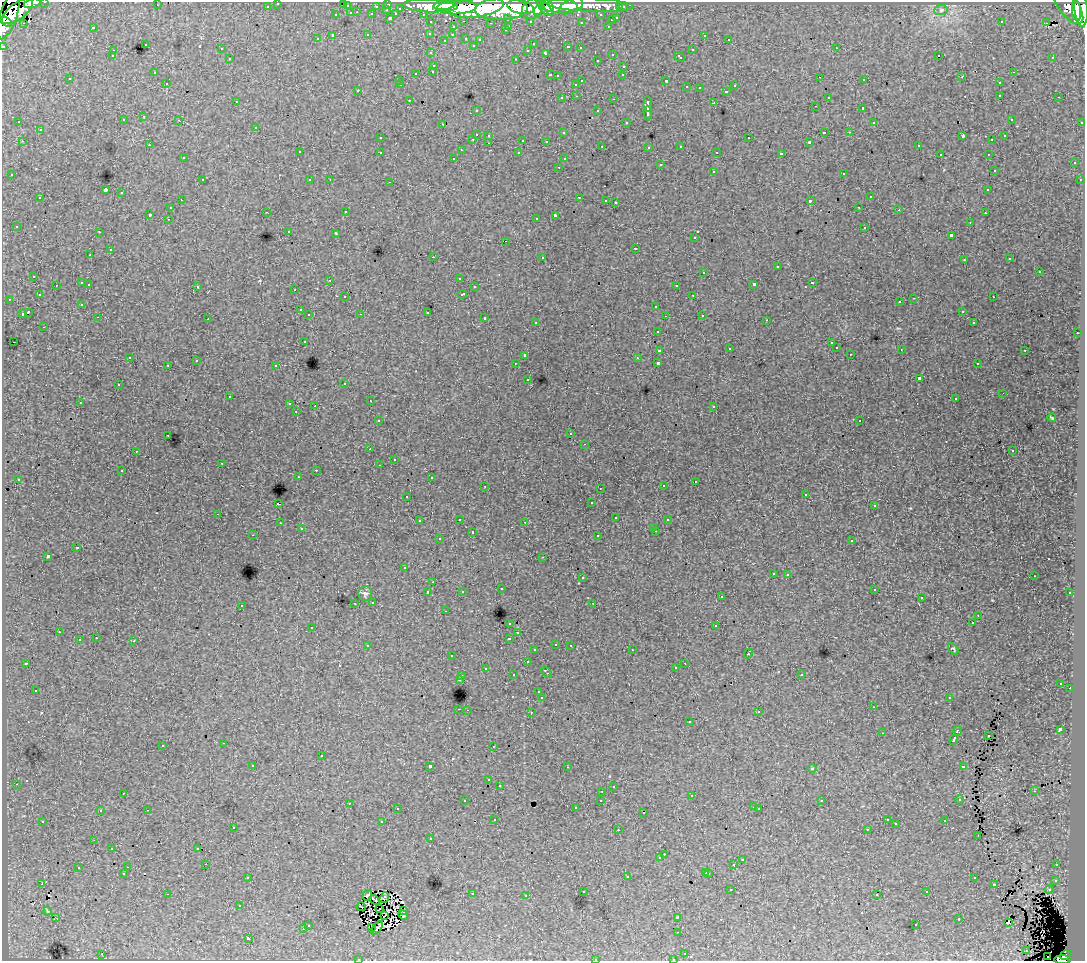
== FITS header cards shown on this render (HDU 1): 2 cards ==
NAXIS1  =                 1083
NAXIS2  =                  959

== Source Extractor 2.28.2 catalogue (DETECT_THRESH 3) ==
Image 1083 x 959 px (HDU 1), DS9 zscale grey, 1 PNG px = 1 image px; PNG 1087 x 963 px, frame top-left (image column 1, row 959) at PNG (2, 2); each listed source drawn as its Kron ellipse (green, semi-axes under 4 px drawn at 4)
Background 41.6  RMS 0.57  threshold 1.7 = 3 sigma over >= 5 px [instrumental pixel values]
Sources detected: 509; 1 with non-positive FLUX_AUTO (blend fragments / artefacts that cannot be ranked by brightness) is neither listed nor drawn; of the other 508, the 500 brightest by FLUX_AUTO listed and drawn (8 fainter detections omitted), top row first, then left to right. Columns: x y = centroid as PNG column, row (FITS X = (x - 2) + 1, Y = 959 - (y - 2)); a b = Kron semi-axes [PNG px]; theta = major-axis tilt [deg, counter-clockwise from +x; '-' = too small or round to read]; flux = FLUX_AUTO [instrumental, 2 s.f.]
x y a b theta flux
45 2 3 2 - 1600
32 3 8 4 16 24000
278 3 3 3 - 1400
343 3 3 2 - 88
388 4 3 3 - 2700
157 5 3 2 - 45
444 5 11 4 7 66000
591 5 43 7 -2 49000
1068 5 22 10 -55 53000
267 6 3 3 - 620
347 6 3 3 - 510
376 6 3 2 - 340
430 6 27 6 -2 120000
559 6 19 7 -3 85000
571 6 13 6 26 45000
456 7 20 6 2 170000
520 7 13 6 -11 120000
549 7 9 3 -67 38000
620 7 3 3 - 550
623 7 3 3 - 1500
400 8 3 3 - 380
477 8 27 9 9 280000
545 8 10 5 -47 64000
501 9 26 11 2 350000
532 9 11 9 45 110000
387 10 3 2 - 150
941 10 7 5 6 140
1081 10 17 6 -86 210000
17 11 18 8 37 120000
538 11 5 4 - 42000
1076 11 10 4 -84 88000
357 12 3 2 - 150
351 13 3 3 - 370
372 14 3 3 - 430
396 14 3 3 - 270
423 14 3 2 - 960
8 15 25 8 72 160000
336 15 3 3 - 230
601 15 3 3 - 970
390 18 3 3 - 620
508 18 3 3 - 580
617 18 3 3 - 460
611 20 3 3 - 120
464 21 3 2 - 130
530 21 3 3 - 700
6 22 6 4 -33 60000
431 22 3 3 - 1300
581 22 3 3 - 64
1001 22 3 3 - 91
23 23 3 2 - 65
491 23 3 2 - 34
1046 23 3 2 - 24
509 26 3 2 - 140
608 26 3 2 - 130
93 27 3 3 - 470
453 27 3 3 - 180
505 30 3 2 - 73
430 33 3 3 - 80
368 35 3 3 - 180
452 35 3 3 - 78
704 35 3 2 - 96
333 36 3 3 - 520
466 38 3 3 - 220
317 39 3 3 - 74
729 39 3 2 - 91
444 40 3 2 - 47
480 40 3 3 - 78
145 44 3 3 - 210
533 44 3 2 - 42
473 45 3 3 - 63
3 46 3 3 - 2300
568 47 3 3 - 420
580 48 3 2 - 81
836 48 3 2 - 160
221 49 3 3 - 170
528 50 3 3 - 120
692 50 3 3 - 350
113 51 3 3 - 220
431 53 3 3 - 87
546 53 4 3 - 250
612 54 3 3 - 180
939 55 3 2 - 60
112 56 3 3 - 64
679 57 6 3 -43 170
1053 57 3 2 - 76
230 59 3 3 - 200
516 59 3 2 - 210
597 60 3 2 - 87
434 65 3 3 - 120
624 66 3 3 - 120
433 71 3 3 - 110
154 72 3 2 - 67
1013 72 3 2 - 100
416 73 3 3 - 200
550 75 3 2 - 310
623 75 3 2 - 45
557 76 3 3 - 41
820 77 2 2 - 45
962 77 3 2 - 62
70 79 3 2 - 67
864 80 3 2 - 130
400 81 3 2 - 38
582 81 3 2 - 350
666 81 3 3 - 450
167 83 3 2 - 84
999 83 3 3 - 210
576 84 3 3 - 180
401 85 3 2 - 46
735 86 3 3 - 160
687 87 3 3 - 110
699 88 3 2 - 47
358 90 3 3 - 140
727 91 3 3 - 130
1000 95 3 3 - 210
577 96 3 2 - 260
828 97 3 3 - 96
1059 97 3 2 - 84
562 98 3 3 - 100
614 99 3 2 - 220
409 100 3 2 - 80
236 101 3 2 - 44
714 103 3 3 - 330
648 104 7 3 88 1200
815 106 3 2 - 37
863 108 3 3 - 480
476 110 3 2 - 79
598 111 3 3 - 230
648 113 7 3 -85 1200
144 117 3 3 - 170
1011 119 3 2 - 56
123 120 3 3 - 160
179 120 3 2 - 83
19 122 3 2 - 47
626 122 3 2 - 67
874 122 3 3 - 94
1082 122 3 2 - 380
443 125 3 2 - 53
256 127 3 3 - 180
40 130 3 3 - 310
824 132 3 3 - 460
849 132 3 3 - 76
564 133 3 3 - 83
476 134 3 3 - 300
489 135 3 3 - 120
963 136 4 3 - 230
1005 136 3 2 - 60
380 138 3 2 - 78
749 138 3 3 - 170
473 139 3 2 - 130
523 140 3 3 - 350
992 140 3 2 - 56
22 141 3 2 - 120
546 141 3 3 - 76
809 142 3 3 - 36
489 143 3 2 - 89
149 145 3 3 - 61
602 146 3 2 - 44
681 146 3 3 - 100
918 146 3 3 - 91
649 147 3 3 - 71
461 150 2 2 - 32
299 152 3 3 - 110
380 152 3 3 - 180
717 152 3 2 - 41
519 153 3 3 - 78
781 154 4 3 - 910
940 154 3 2 - 51
988 154 3 2 - 120
183 158 3 2 - 79
454 158 3 3 - 67
564 159 4 4 - 63
1074 163 3 3 - 110
660 165 3 3 - 180
559 167 3 2 - 79
994 170 3 3 - 59
713 171 3 3 - 130
844 173 3 3 - 330
12 175 3 3 - 90
202 180 3 3 - 110
310 180 3 3 - 78
330 180 3 2 - 51
1080 180 3 2 - 78
390 182 3 2 - 170
105 190 4 3 - 3900
988 190 3 3 - 110
122 193 3 3 - 270
579 197 3 2 - 160
870 197 3 3 - 210
40 198 3 3 - 200
181 200 3 2 - 72
606 200 3 2 - 55
810 201 3 3 - 740
615 202 3 3 - 670
859 207 3 2 - 78
170 208 3 3 - 190
899 210 3 3 - 62
266 212 3 2 - 78
346 212 3 2 - 130
985 213 3 2 - 89
150 214 3 3 - 750
555 215 4 3 - 800
536 218 3 2 - 79
168 219 3 2 - 100
970 222 3 2 - 57
16 226 3 3 - 71
865 227 3 3 - 260
289 231 3 3 - 67
99 232 3 2 - 83
336 233 3 3 - 33
951 235 3 3 - 670
695 238 3 3 - 220
506 241 2 2 - 48
635 248 3 3 - 310
110 250 3 3 - 230
90 255 3 2 - 93
433 257 2 2 - 260
542 257 3 3 - 220
1010 259 3 3 - 58
964 260 3 2 - 71
777 267 3 3 - 170
704 272 3 3 - 450
1039 272 3 3 - 360
34 276 3 3 - 94
459 278 3 2 - 50
330 280 3 2 - 63
82 283 3 3 - 380
812 283 3 3 - 240
89 284 3 2 - 200
754 284 3 3 - 1200
56 285 3 2 - 73
197 286 3 3 - 230
676 286 3 2 - 23
474 287 3 3 - 100
295 290 3 2 - 45
462 294 4 3 - 200
39 295 3 3 - 86
693 295 3 2 - 150
345 297 3 3 - 81
993 297 3 3 - 210
914 298 3 2 - 160
9 299 3 2 - 110
900 302 3 3 - 160
82 304 3 3 - 60
656 306 3 3 - 250
300 310 3 2 - 78
962 311 3 2 - 80
28 312 4 3 - 870
427 312 3 3 - 340
22 314 4 3 - 580
361 314 3 2 - 35
309 315 3 3 - 100
702 315 3 3 - 160
665 316 2 2 - 24
98 317 3 2 - 67
485 318 3 3 - 340
208 319 3 2 - 64
767 320 3 2 - 110
536 322 3 3 - 76
974 323 3 2 - 37
44 327 3 2 - 60
657 331 3 3 - 150
1077 333 3 2 - 120
304 341 3 3 - 150
14 342 2 2 - 35
831 343 3 3 - 79
836 348 3 3 - 71
729 349 2 2 - 27
901 349 3 3 - 32
659 350 3 3 - 530
1025 350 3 2 - 260
850 354 3 2 - 63
525 355 3 3 - 130
130 357 3 2 - 52
637 358 3 3 - 62
196 361 3 2 - 48
515 363 3 2 - 23
658 363 3 3 - 1500
977 364 3 2 - 52
168 365 3 2 - 100
276 366 3 3 - 320
528 379 3 2 - 93
919 379 4 3 - 1300
345 383 3 3 - 68
118 385 3 2 - 98
1003 393 2 2 - 27
229 397 3 2 - 97
955 399 3 2 - 49
370 401 3 2 - 72
80 402 3 3 - 76
290 404 3 3 - 170
315 406 2 2 - 320
714 406 3 3 - 100
296 412 3 2 - 56
1052 418 4 3 - 53
378 421 3 3 - 180
860 421 2 2 - 31
571 434 3 2 - 54
168 435 3 2 - 95
585 444 3 2 - 57
370 449 3 2 - 59
136 451 2 2 - 32
1012 451 3 2 - 69
394 459 3 2 - 52
222 463 3 2 - 180
379 465 3 2 - 48
316 470 3 2 - 140
122 471 3 3 - 210
298 476 2 2 - 43
431 477 3 2 - 57
18 479 3 2 - 71
695 481 3 2 - 67
485 486 3 2 - 100
663 486 3 2 - 81
600 488 3 2 - 57
806 494 3 3 - 160
407 496 3 2 - 53
592 503 3 3 - 69
278 504 3 3 - 360
874 506 3 3 - 69
218 514 3 2 - 96
616 518 3 3 - 220
459 519 3 2 - 100
667 520 3 3 - 98
419 521 3 2 - 57
525 522 3 2 - 62
280 523 3 2 - 89
653 527 3 2 - 57
301 529 3 3 - 52
656 531 3 2 - 190
472 532 3 3 - 360
253 535 3 2 - 54
598 536 3 3 - 190
439 539 3 3 - 240
852 541 3 3 - 120
77 548 3 3 - 430
48 556 3 3 - 1200
543 557 3 2 - 65
404 568 3 2 - 61
773 573 3 3 - 170
788 574 3 2 - 110
1034 576 3 2 - 59
583 578 3 3 - 210
433 582 3 2 - 270
501 589 3 3 - 190
874 589 3 2 - 84
462 591 3 3 - 69
428 592 3 3 - 140
1070 593 3 2 - 83
365 594 7 7 - 110
721 597 3 3 - 87
921 598 3 2 - 50
373 602 3 3 - 95
355 603 3 2 - 160
593 603 3 2 - 100
241 605 3 3 - 130
445 611 3 2 - 54
978 615 3 2 - 25
510 623 3 3 - 140
972 623 3 3 - 110
716 626 3 3 - 310
312 627 3 3 - 94
59 632 3 2 - 89
518 633 3 2 - 75
96 638 3 2 - 120
509 638 3 3 - 410
79 640 3 3 - 330
134 641 3 3 - 320
556 644 3 2 - 87
570 645 3 2 - 87
368 646 4 3 - 120
953 649 7 4 -52 53
535 650 3 3 - 120
632 650 3 2 - 91
748 653 5 3 - 390
451 656 3 2 - 84
527 662 3 3 - 250
26 663 3 3 - 47
685 663 3 2 - 84
485 668 3 3 - 160
675 668 3 2 - 40
546 672 6 3 -53 360
801 674 3 3 - 110
513 675 3 3 - 220
462 676 3 2 - 200
459 679 3 3 - 850
1061 683 3 3 - 73
1070 688 2 2 - 150
35 690 3 3 - 110
539 692 3 3 - 86
542 698 3 3 - 820
949 698 3 2 - 57
873 707 3 2 - 62
459 709 3 2 - 210
467 710 2 2 - 95
531 712 3 2 - 190
759 712 4 3 - 35
689 722 3 3 - 140
1060 729 4 3 - 1200
958 731 4 3 - 260
882 733 3 3 - 52
988 736 3 2 - 51
954 740 5 3 - 1300
224 743 3 2 - 91
163 745 3 3 - 280
493 746 3 2 - 88
321 756 3 3 - 320
253 765 3 3 - 160
430 766 3 3 - 1900
963 766 4 3 - 610
567 767 3 3 - 72
812 769 5 3 - 35
489 780 3 3 - 200
16 784 3 2 - 92
499 785 3 3 - 110
613 786 3 3 - 110
602 791 3 2 - 83
1034 791 3 3 - 61
123 793 3 2 - 67
692 796 3 2 - 110
960 799 5 4 - 78
601 800 3 3 - 170
465 801 3 2 - 87
822 801 3 3 - 49
349 803 3 2 - 120
753 807 3 2 - 130
576 808 3 3 - 77
398 809 3 2 - 67
759 809 3 2 - 59
147 810 3 2 - 300
100 811 3 3 - 87
644 813 3 2 - 46
495 819 3 2 - 52
887 820 3 3 - 71
43 821 3 3 - 88
945 821 3 3 - 240
382 822 3 3 - 480
896 824 3 3 - 54
233 827 3 3 - 220
867 829 3 2 - 63
618 830 3 2 - 66
978 836 3 2 - 37
431 839 3 2 - 80
94 840 2 2 - 24
112 848 3 2 - 66
198 848 3 3 - 110
664 854 3 2 - 93
660 858 3 3 - 150
742 860 3 3 - 150
206 864 2 2 - 52
734 864 3 3 - 550
1057 865 3 3 - 71
128 867 3 2 - 85
78 868 3 3 - 270
706 872 3 3 - 220
123 873 3 3 - 48
709 873 3 3 - 280
627 876 3 3 - 200
248 877 3 2 - 110
974 878 3 3 - 210
1056 880 4 4 - 120
42 884 4 3 - 28
995 884 3 3 - 350
731 890 3 2 - 64
1049 890 4 3 - 130
583 891 3 3 - 200
927 892 3 2 - 89
167 894 3 2 - 490
472 894 3 3 - 170
367 895 5 3 - 25
877 895 3 2 - 56
526 896 3 2 - 110
384 898 6 4 51 130
374 900 5 2 - 130
240 905 3 3 - 120
361 907 4 2 - 41
380 908 2 2 - 43
47 911 4 3 - 33
404 911 3 2 - 51
385 915 3 2 - 31
403 915 5 3 - 69
55 917 2 2 - 24
678 917 4 2 - 34
959 919 3 3 - 160
1008 922 3 3 - 59
308 925 3 3 - 170
916 925 3 2 - 110
372 927 3 2 - 80
377 928 7 2 51 51
303 929 3 3 - 280
678 932 2 2 - 66
248 938 3 3 - 980
1027 951 3 3 - 45
685 953 3 2 - 70
102 954 3 2 - 350
1065 955 6 4 33 28000
1048 957 2 2 - 160
358 959 3 2 - 62
595 959 3 3 - 230
673 959 3 2 - 100
1062 960 8 4 0 30000
At the frame edge (FLAGS 8, measured only in part): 9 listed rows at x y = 45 2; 32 3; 278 3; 343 3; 3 46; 358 959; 595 959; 673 959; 1062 960
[8 fainter detections neither listed nor drawn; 1 non-positive-flux detection neither listed nor drawn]